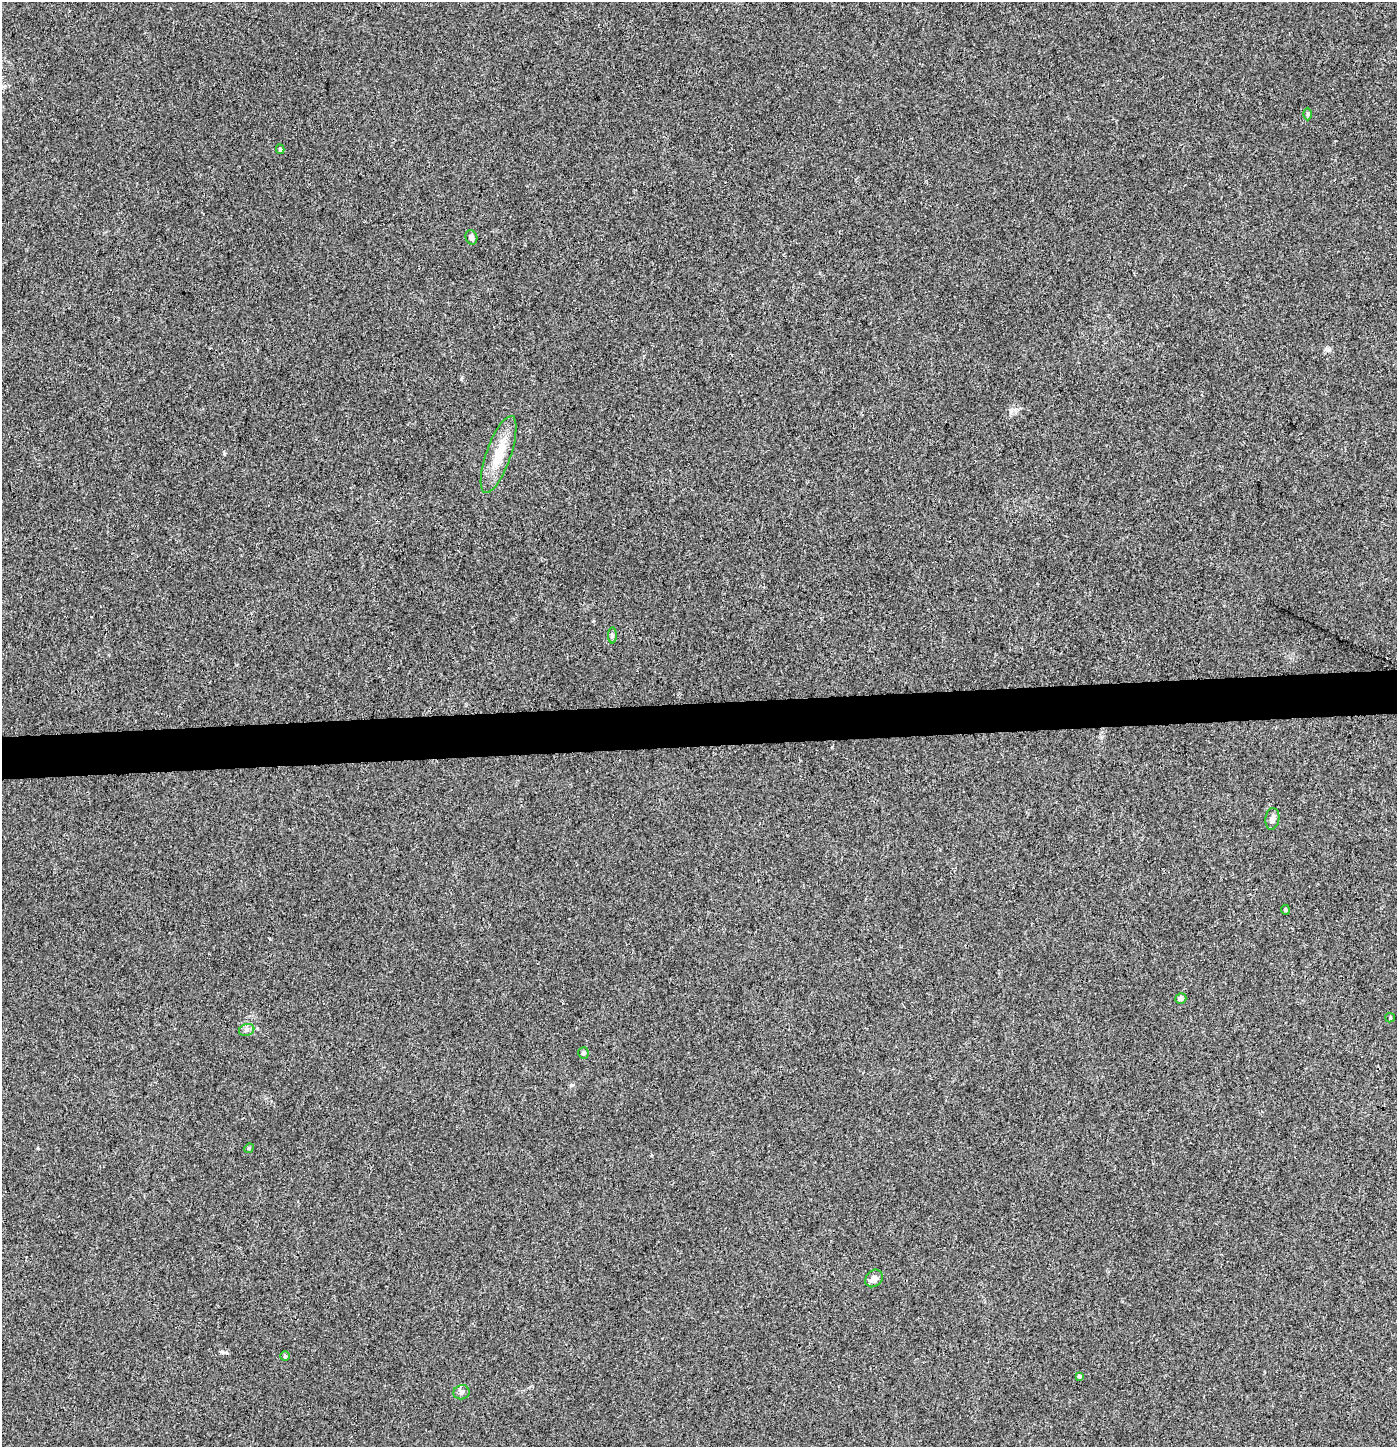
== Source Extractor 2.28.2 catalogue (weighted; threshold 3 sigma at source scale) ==
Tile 5 of 3 x 3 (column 2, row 2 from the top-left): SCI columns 1396-2790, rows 1503-2947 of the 4192 x 4448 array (HDU 1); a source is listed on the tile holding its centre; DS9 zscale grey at full resolution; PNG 1399 x 1449 px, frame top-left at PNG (2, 2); each listed source drawn as its Kron ellipse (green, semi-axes under 4 px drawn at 4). Shown black and unused: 3% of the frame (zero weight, under 3 of 4 exposures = <1% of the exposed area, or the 3 px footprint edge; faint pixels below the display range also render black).
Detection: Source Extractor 2.28.2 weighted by HDU 2 'WHT'; one run over the whole footprint, this tile lists its part. Background 0.00387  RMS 0.0032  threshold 0.0145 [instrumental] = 3 sigma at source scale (4.5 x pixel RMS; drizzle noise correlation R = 1.50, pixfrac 1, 0.0396/0.0396 arcsec/px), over >= 5 px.
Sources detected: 16; all 16 listed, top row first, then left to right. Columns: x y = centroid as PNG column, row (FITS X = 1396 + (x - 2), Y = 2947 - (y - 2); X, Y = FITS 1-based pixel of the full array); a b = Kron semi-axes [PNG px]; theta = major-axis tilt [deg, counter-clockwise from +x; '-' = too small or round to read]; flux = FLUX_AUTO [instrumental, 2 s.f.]
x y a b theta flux
1307 114 6 4 89 0.42
280 149 5 3 - 0.47
471 237 7 6 - 1
498 455 40 12 71 9.4
612 635 8 4 -89 0.58
1272 819 11 7 81 1.3
1285 910 5 3 - 0.38
1181 998 5 5 - 0.74
1390 1018 5 4 - 0.37
247 1030 8 6 20 0.92
583 1053 6 5 - 0.76
249 1148 5 4 - 0.34
874 1278 9 8 - 1.7
285 1356 5 5 - 0.49
1079 1376 4 3 - 0.51
461 1392 8 7 - 0.95
Unlisted compact peaks at least as high as the median listed source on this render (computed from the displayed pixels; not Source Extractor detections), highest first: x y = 224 454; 221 1352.